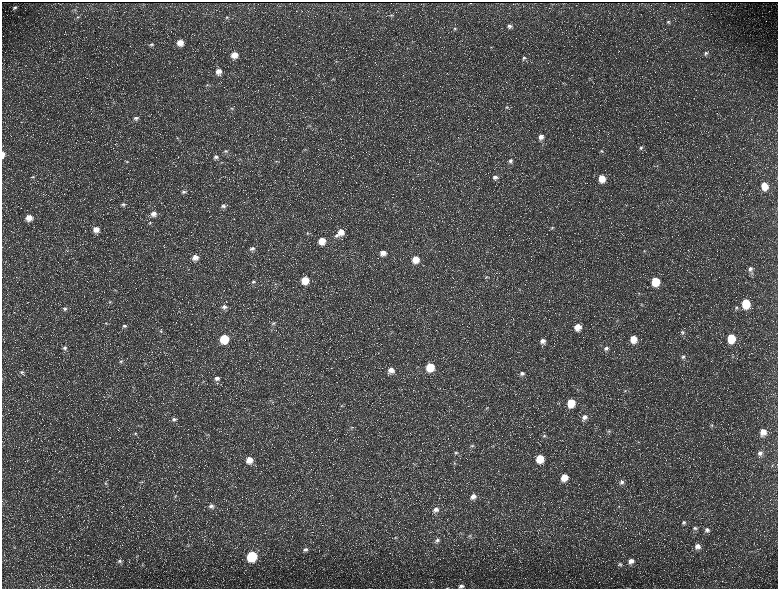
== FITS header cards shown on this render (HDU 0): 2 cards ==
NAXIS1  =                 1552 / length of data axis 1
NAXIS2  =                 1173 / length of data axis 2

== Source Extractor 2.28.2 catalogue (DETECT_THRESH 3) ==
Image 1552 x 1173 px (HDU 0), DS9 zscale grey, zoomed out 1/2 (1 PNG px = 2 x 2 image px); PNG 780 x 591 px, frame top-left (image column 1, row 1173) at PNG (2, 2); no overlay
Background 227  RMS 10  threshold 31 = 3 sigma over >= 5 px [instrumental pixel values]
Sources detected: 181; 36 cannot appear on this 1/2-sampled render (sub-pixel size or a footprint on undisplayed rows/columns) and are not listed; the other 145 listed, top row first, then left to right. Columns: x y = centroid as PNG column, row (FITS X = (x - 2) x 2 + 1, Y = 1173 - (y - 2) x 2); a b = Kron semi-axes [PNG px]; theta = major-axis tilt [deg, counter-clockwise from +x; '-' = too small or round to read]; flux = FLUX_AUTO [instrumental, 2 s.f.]
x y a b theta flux
15 8 6 4 27 4300
75 10 5 3 - 2700
391 15 5 4 - 2900
78 17 7 3 20 3100
227 17 6 4 38 3300
668 22 4 4 - 3100
509 26 6 5 - 6400
455 28 4 4 - 2600
180 42 6 6 - 23000
151 44 6 4 7 4100
491 47 4 2 - 1500
706 53 6 5 - 5000
234 55 6 6 - 23000
524 58 6 5 - 5000
336 61 4 2 - 1400
218 71 6 6 - 16000
333 79 4 3 - 1500
207 85 4 3 - 2100
507 107 5 4 - 3300
232 108 5 4 - 2600
136 118 7 5 16 7000
309 125 5 2 - 1700
541 137 7 6 - 12000
178 138 4 4 - 2600
641 148 6 5 - 4500
305 150 5 3 - 2000
226 151 7 4 2 4800
601 151 5 4 - 3000
3 154 6 3 89 11000
216 157 7 5 15 6700
127 161 4 4 - 2100
276 161 3 3 - 1800
510 161 6 5 - 6100
221 162 5 3 - 2600
657 165 3 3 - 1400
33 177 5 3 - 2500
495 177 7 6 - 9200
602 178 7 6 - 34000
764 186 7 5 -78 36000
183 192 6 5 - 5400
123 204 7 4 6 4400
223 206 8 6 24 8100
153 214 7 6 - 13000
29 218 7 6 - 21000
150 223 5 3 - 2500
552 228 6 5 - 4100
96 229 6 6 - 18000
341 232 8 7 - 22000
307 233 5 4 - 3400
336 236 6 4 14 4700
322 241 7 6 - 33000
252 249 7 5 11 6100
644 251 5 4 - 2800
383 253 7 7 - 17000
195 258 6 6 - 15000
415 259 7 7 - 31000
750 269 6 6 - 8300
486 277 6 4 9 3300
305 280 7 6 - 42000
655 281 7 6 - 66000
253 282 6 4 27 3200
275 284 3 2 - 1300
115 290 4 3 - 1800
519 290 3 3 - 1700
639 294 4 3 - 1700
110 302 5 3 - 2300
746 303 7 5 87 88000
642 305 4 3 - 1500
224 307 7 5 5 6800
736 308 6 5 - 4300
65 309 6 5 - 4600
617 321 4 3 - 1700
106 323 5 3 - 2200
273 323 6 4 20 4100
124 326 6 4 11 4600
578 327 6 6 - 23000
161 331 5 4 - 2900
683 332 5 5 - 4300
341 335 2 2 - 540
731 338 7 6 - 74000
224 339 6 6 - 88000
633 339 7 6 - 32000
542 341 6 6 - 10000
65 348 6 5 - 5600
606 348 7 5 28 7000
733 356 4 3 - 1600
683 357 7 5 36 6800
121 361 6 4 5 3800
145 363 5 2 - 1600
430 367 7 6 - 64000
391 370 7 7 - 17000
22 372 6 5 - 5200
522 373 7 5 18 7700
217 378 7 6 - 9300
134 388 4 2 - 1700
625 391 4 3 - 2000
271 401 6 2 33 2100
571 403 7 6 - 52000
341 406 5 4 - 2900
487 408 5 4 - 2600
584 417 7 6 - 10000
174 419 7 5 17 6300
712 425 6 4 -85 3300
351 427 5 4 - 3200
609 431 5 5 - 3700
763 432 7 6 - 22000
135 433 5 3 - 2500
207 435 5 3 - 2000
544 436 5 4 - 3900
638 442 3 3 - 1800
472 446 6 4 17 4400
493 446 3 2 - 1000
456 453 6 5 - 5200
760 453 6 6 - 8800
540 458 6 6 - 51000
249 460 8 7 - 26000
454 463 5 4 - 2800
415 464 5 3 - 2700
564 477 7 6 - 32000
142 482 4 3 - 2000
622 482 7 6 - 8200
106 483 6 5 - 4100
232 486 3 2 - 1100
175 496 5 4 - 3400
473 496 7 6 - 13000
211 506 8 6 2 8400
619 506 4 2 - 1500
435 509 7 6 - 11000
684 522 6 5 - 5000
695 528 6 6 - 6100
707 530 7 6 - 8000
469 536 5 5 - 3800
395 538 5 3 - 2200
437 540 7 6 - 6400
188 546 4 3 - 2500
697 546 7 7 - 13000
14 548 4 2 - 1000
305 550 7 5 12 6000
137 556 4 2 - 1600
252 556 6 6 - 160000
119 561 7 5 -12 6200
631 561 7 5 38 13000
620 564 7 4 22 3500
461 586 7 4 7 6800
447 588 4 2 - 1300
At the frame edge (FLAGS 8, measured only in part): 2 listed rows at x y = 3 154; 447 588
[36 sub-pixel or undisplayed-footprint detections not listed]